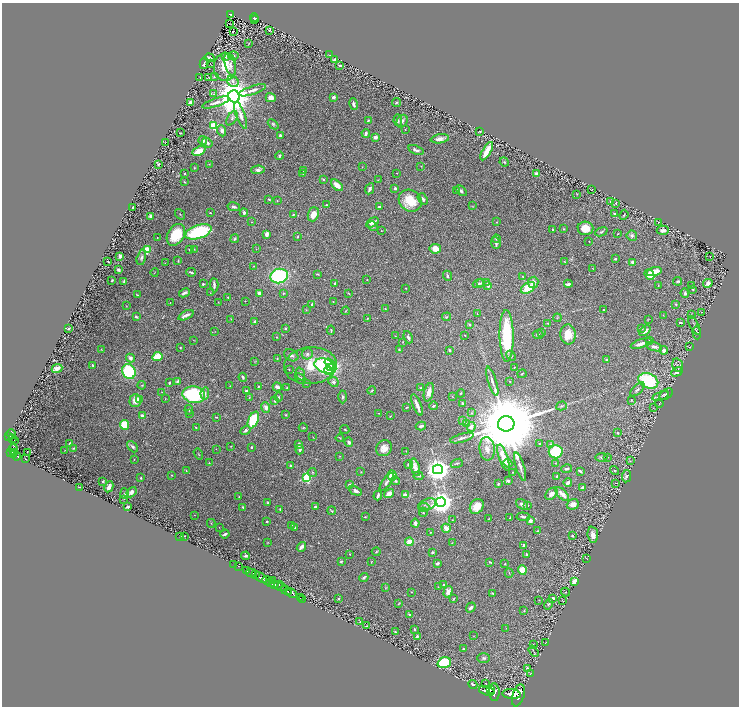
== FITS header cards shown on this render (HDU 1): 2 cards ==
NAXIS1  =                 1474
NAXIS2  =                 1408

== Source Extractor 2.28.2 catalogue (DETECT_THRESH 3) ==
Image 1474 x 1408 px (HDU 1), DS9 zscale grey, zoomed out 1/2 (1 PNG px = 2 x 2 image px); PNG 741 x 708 px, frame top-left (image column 2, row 1407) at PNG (2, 3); each listed source drawn as its Kron ellipse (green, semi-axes under 4 px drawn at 4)
Background 1.67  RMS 0.021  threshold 0.0622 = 3 sigma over >= 5 px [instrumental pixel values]
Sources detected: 530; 35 cannot appear on this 1/2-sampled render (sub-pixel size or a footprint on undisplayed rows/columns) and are neither listed nor drawn; the other 495 listed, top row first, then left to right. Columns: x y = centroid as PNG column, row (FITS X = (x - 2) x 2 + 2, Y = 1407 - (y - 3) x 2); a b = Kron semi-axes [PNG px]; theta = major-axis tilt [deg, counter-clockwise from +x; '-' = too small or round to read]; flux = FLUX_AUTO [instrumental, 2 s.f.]
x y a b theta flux
230 14 4 2 - 290
254 17 4 2 - 260
255 19 4 1 - 84
230 24 2 1 - 0.94
269 30 4 2 - 4
234 31 2 1 - 0.25
248 44 3 2 - 1.7
329 55 2 1 - 1.3
226 56 3 3 - 9.9
233 56 5 3 - 6.7
209 58 5 2 - 9.8
334 59 4 2 - 12
204 63 5 2 - 7.2
210 63 2 1 - 1.5
230 65 12 5 -73 18
340 65 3 2 - 6.2
225 67 14 11 87 69
214 76 3 3 - 4.4
208 77 3 2 - 2.1
200 78 3 1 - 2.2
233 81 6 5 - 14
252 90 14 4 18 22
214 94 3 3 - 3.5
234 96 6 5 - 14000
334 97 3 3 - 14
271 98 5 4 - 24
396 102 4 3 - 3.7
191 103 4 3 - 19
216 103 14 4 19 21
354 104 6 3 -77 9.9
241 115 14 4 -70 23
232 118 8 4 58 12
398 120 6 4 -82 7.1
368 121 3 2 - 4.1
402 121 6 5 - 10
273 124 6 4 -42 7.8
214 126 4 3 - 240
405 129 2 2 - 1.4
222 131 6 4 -69 14
479 131 2 2 - 3.2
181 133 2 1 - 2.2
366 133 4 2 - 14
280 136 3 3 - 13
375 137 3 3 - 21
440 139 9 4 9 20
203 141 4 4 - 13
165 143 2 1 - 1.6
207 143 5 4 - 7.8
416 150 8 3 -20 12
199 151 7 4 25 53
487 151 10 3 60 72
280 156 4 3 - 5.2
504 162 5 4 - 5.3
158 164 3 3 - 2.9
209 164 3 2 - 2.3
421 166 2 2 - 2.1
362 167 2 2 - 1.7
194 168 3 3 - 3.1
258 170 6 4 2 11
304 170 2 2 - 15
185 173 3 2 - 2.9
303 173 3 2 - 2.6
396 173 2 1 - 1.8
537 174 4 3 - 19
323 179 3 2 - 4.4
378 180 3 2 - 1.4
184 182 4 3 - 4.3
337 185 7 4 -43 30
395 188 3 2 - 8.9
370 189 6 3 64 12
592 189 2 1 - 1.8
456 190 2 1 - 1.4
461 191 6 3 -43 8.1
577 194 3 2 - 2
269 199 4 3 - 4.5
423 199 6 3 -52 13
277 201 3 2 - 2.6
410 201 12 10 -36 110
611 201 4 3 - 8
616 203 4 3 - 3.3
326 205 3 3 - 3.8
473 206 3 2 - 2.3
133 207 2 2 - 5.6
234 207 6 3 -12 8.4
379 207 2 2 - 17
210 213 2 2 - 3.3
244 213 4 3 - 9.1
614 213 4 3 - 4.5
180 214 6 2 -53 3.4
313 214 7 5 69 34
293 215 4 3 - 3.8
624 215 5 3 - 3.9
151 216 2 2 - 75
252 222 2 1 - 1.9
372 222 7 4 29 17
496 222 3 2 - 2.6
658 222 2 2 - 1.1
373 226 6 3 -31 4.4
585 228 8 6 -4 63
564 229 2 2 - 2.6
553 230 3 2 - 2.5
663 230 6 4 -1 17
381 231 2 2 - 2.1
198 232 13 6 19 340
601 232 6 3 23 5
267 234 4 3 - 19
618 234 3 2 - 2.2
176 235 11 8 59 140
632 236 5 5 - 9.2
297 237 2 2 - 2.8
157 238 2 1 - 1.3
235 239 4 3 - 5.9
496 239 4 3 - 4.5
589 241 2 1 - 1.7
496 243 6 4 -68 10
194 249 2 2 - 2.2
256 249 2 1 - 1.1
435 249 5 5 - 42
147 250 4 3 - 80
189 250 2 2 - 2.3
120 256 3 3 - 13
710 256 2 2 - 1
141 257 8 4 75 11
615 259 3 2 - 4.4
108 261 2 1 - 2.1
178 261 3 2 - 3
564 261 3 2 - 2.1
632 262 2 2 - 30
165 263 2 2 - 1.2
254 266 4 3 - 2.8
593 268 3 2 - 1.9
119 270 4 2 - 6.3
155 272 4 1 - 1.5
191 272 5 2 - 6.3
654 272 7 4 17 71
317 274 4 2 - 3.3
649 275 5 4 - 59
279 276 9 7 16 380
447 276 5 3 - 7.3
522 276 2 1 - 2
112 280 3 2 - 3.3
367 280 2 2 - 1.2
678 281 4 3 - 5.4
124 282 3 2 - 7.1
533 282 6 5 - 20
335 283 2 2 - 5.5
481 283 4 3 - 4.3
487 283 3 3 - 2.1
708 283 5 3 - 31
203 284 2 2 - 4.6
478 284 5 4 - 6
568 284 4 2 - 13
214 285 7 2 -86 12
658 285 3 1 - 1.4
691 285 3 2 - 1.6
488 286 2 2 - 18
406 288 2 2 - 2.8
528 288 8 5 30 83
693 289 3 2 - 4.1
184 293 5 2 - 14
210 293 3 2 - 1.6
259 293 4 3 - 10
284 293 4 3 - 4.4
348 293 4 2 - 2.4
685 293 4 4 - 9.1
137 295 3 2 - 3.4
228 297 2 2 - 5.6
245 301 2 1 - 0.93
333 301 2 1 - 2.5
170 302 2 1 - 1.2
218 302 2 2 - 1.7
312 304 4 3 - 7.6
676 304 3 3 - 4.8
126 306 2 2 - 1.6
385 308 3 2 - 2.2
306 310 3 2 - 2.1
604 310 2 2 - 3.3
346 311 4 1 - 1.7
701 312 3 2 - 2.1
477 314 3 2 - 2.8
186 315 8 2 25 18
663 315 3 2 - 1.4
691 315 2 2 - 1.5
136 317 4 3 - 6.1
447 317 4 3 - 3.7
367 318 3 2 - 2.1
557 318 4 2 - 3
231 319 3 2 - 1.4
648 319 3 2 - 1.6
255 322 4 3 - 9.9
548 323 3 2 - 3.7
680 323 3 2 - 5
469 324 3 2 - 4.6
694 325 10 2 -62 6.8
69 328 4 3 - 6.9
286 328 3 3 - 4.4
641 328 3 3 - 4.4
331 330 5 2 - 3.8
215 331 2 2 - 1.2
645 331 7 4 39 16
542 332 2 2 - 2
697 332 7 4 -87 5.8
568 334 10 7 -87 66
465 335 2 2 - 2.6
538 335 5 3 - 6.8
395 336 2 1 - 0.92
507 336 26 7 -89 250
276 337 2 2 - 2.6
408 337 6 3 -69 9.1
194 340 3 2 - 1.3
650 340 3 2 - 5.7
403 342 3 2 - 2.3
641 344 11 3 17 21
654 347 8 4 -16 12
690 347 3 2 - 1.2
180 348 2 2 - 3.5
101 349 3 2 - 2
399 350 3 3 - 3.9
450 350 3 2 - 5.1
664 350 4 4 - 14
307 354 5 5 - 11
291 355 7 5 -31 12
511 356 5 4 - 6.4
157 357 5 4 - 100
130 358 4 4 - 12
277 358 2 2 - 1.7
606 360 4 4 - 5.2
255 361 4 2 - 2
330 363 6 4 -36 110
93 365 3 2 - 4.9
677 365 6 5 - 7.6
310 366 26 18 5 150
325 366 11 7 -20 430
514 367 2 2 - 1.9
57 368 5 4 - 25
330 368 3 3 - 120
289 369 2 2 - 1.5
328 370 4 4 - 150
129 372 8 6 -62 260
677 372 6 3 30 14
300 374 7 3 -70 5.7
522 374 5 2 - 3.7
243 377 4 3 - 8
300 378 6 4 -47 8.4
177 381 4 3 - 6.7
492 381 15 3 -72 16
648 381 10 7 -23 280
333 382 5 4 - 11
510 382 2 2 - 1.8
169 383 2 2 - 6.4
306 383 3 2 - 2.8
142 385 4 2 - 3.3
230 386 2 2 - 2
258 387 3 2 - 3.7
277 387 5 3 - 21
287 387 3 3 - 3.1
421 388 3 3 - 2.8
246 390 3 2 - 6.4
372 390 4 3 - 4
637 390 9 4 45 10
162 392 2 2 - 1.5
429 392 9 4 75 27
205 393 6 4 83 11
461 393 4 3 - 3.1
666 394 7 4 34 7.9
194 395 11 8 -11 340
452 396 2 2 - 1.7
661 396 8 4 19 11
249 397 3 2 - 2.2
279 397 4 3 - 5.2
343 397 6 3 89 5.9
139 399 4 4 - 9.3
165 399 2 2 - 1.6
631 400 3 2 - 2.7
135 401 6 6 - 36
275 401 2 2 - 5.3
462 403 3 3 - 6.5
659 403 4 2 - 2.9
417 405 11 2 -68 27
433 406 4 2 - 5.7
561 406 5 3 - 6.2
266 407 5 4 - 20
407 407 4 2 - 3.9
653 408 3 1 - 1.1
189 410 4 3 - 4.6
189 413 4 3 - 2.9
379 413 2 2 - 1.7
472 413 3 3 - 2.9
285 415 4 3 - 3.8
142 416 3 3 - 21
390 416 3 2 - 1.8
216 417 3 2 - 3.1
253 420 9 5 67 200
462 420 3 3 - 7.4
466 424 3 3 - 2.8
506 424 8 8 - 74000
124 425 5 4 - 130
421 426 5 3 - 13
471 427 5 4 - 17
196 428 3 2 - 3.8
303 428 4 3 - 3.4
345 429 4 3 - 4.7
245 430 5 4 - 9.5
617 433 2 2 - 4.1
11 434 5 4 - 1300
8 437 3 2 - 750
313 437 3 2 - 1.5
12 438 3 2 - 500
340 438 4 2 - 2.7
462 438 12 3 16 13
15 440 2 2 - 320
349 442 5 3 - 11
69 443 3 2 - 3.5
539 443 2 2 - 3.8
299 444 4 3 - 9.9
551 444 3 3 - 6
231 446 3 2 - 1.5
133 447 6 4 -47 8.7
251 447 2 2 - 8.2
73 448 3 2 - 3.4
384 448 8 7 - 35
216 449 3 2 - 1.1
487 449 11 7 -85 30
13 450 6 4 -90 1700
65 450 3 2 - 1.3
300 450 4 4 - 8
406 451 2 1 - 1.3
10 452 3 2 - 1100
14 452 2 1 - 180
27 452 2 1 - 5.4
556 452 7 6 - 250
198 454 6 1 -58 2.3
14 455 2 2 - 510
17 456 4 2 - 610
339 456 2 2 - 1.6
601 457 6 4 4 6.4
608 457 3 2 - 2.4
503 458 14 4 -71 73
25 459 2 1 - 1.8
134 459 2 2 - 1.6
630 461 3 3 - 2.8
209 463 2 2 - 2.6
457 463 6 2 21 3.8
508 463 4 3 - 14
555 463 2 2 - 1.7
409 464 4 4 - 9.5
291 466 3 2 - 4.5
415 467 9 4 -74 33
520 467 14 3 -73 17
438 469 5 5 - 4500
567 469 5 3 - 8.2
614 470 5 3 - 4.7
186 471 4 2 - 2.3
580 471 4 2 - 7.6
312 472 4 4 - 4.7
361 472 3 2 - 2.4
513 472 3 2 - 2.1
172 475 2 2 - 1.8
392 475 5 4 - 96
418 476 5 3 - 4.4
557 476 3 3 - 5.6
627 476 6 4 81 9.2
141 478 3 2 - 3.6
306 478 3 3 - 370
103 481 2 2 - 4.5
395 481 4 3 - 7.1
508 481 3 3 - 7.3
387 482 10 3 55 12
568 483 4 2 - 23
615 483 2 2 - 2.8
498 484 4 2 - 4.2
350 485 4 3 - 6.9
79 487 2 2 - 3.8
109 487 6 3 62 13
583 488 4 3 - 17
355 491 7 4 -26 17
131 492 6 4 50 13
125 493 5 2 - 3.2
389 493 5 3 - 37
551 494 7 5 46 21
562 494 8 4 -44 34
378 495 5 2 - 11
405 495 4 3 - 23
239 496 3 2 - 1.9
124 499 3 2 - 1.4
441 502 5 5 - 3800
268 503 3 3 - 4.3
522 504 6 4 -35 11
573 504 6 5 - 35
427 505 9 5 22 17
477 506 8 6 52 48
528 506 3 2 - 2.2
127 507 4 2 - 6
243 507 2 2 - 4.4
315 507 3 2 - 8.3
424 507 5 4 - 8
280 510 4 2 - 3.3
332 511 4 2 - 4.3
423 512 4 3 - 4.2
194 515 2 1 - 0.98
365 517 2 2 - 3.6
523 517 6 3 -4 8
510 518 3 2 - 3.3
489 519 2 2 - 1.6
453 520 3 2 - 1.9
267 521 2 2 - 4.1
530 521 4 4 - 14
211 523 4 3 - 2.8
415 523 4 3 - 11
291 525 3 2 - 2.1
219 527 2 1 - 0.97
295 527 3 2 - 2.3
446 528 5 4 - 36
538 531 4 2 - 2.7
430 532 3 2 - 2
225 534 4 2 - 8.4
593 535 8 5 -83 33
185 536 2 1 - 12
572 536 3 3 - 4.8
180 537 2 1 - 0.78
409 542 4 4 - 46
268 543 3 2 - 1.8
452 543 2 2 - 1.4
524 545 4 3 - 13
301 547 5 3 - 17
376 552 4 2 - 3.2
432 552 3 3 - 4.2
350 554 2 2 - 1.9
527 554 2 2 - 7.2
245 556 4 3 - 7.7
586 558 3 1 - 1.4
341 562 3 3 - 5
371 562 3 2 - 1.8
490 562 4 2 - 4.5
437 563 4 3 - 8.9
234 564 2 1 - 44
505 564 2 2 - 2.4
238 567 2 1 - 110
246 570 2 2 - 720
522 570 4 4 - 78
252 573 5 2 - 2500
509 573 4 2 - 3.6
255 575 3 2 - 1200
261 577 7 3 -37 5400
364 577 4 3 - 6.6
267 580 5 3 - 2400
273 581 3 2 - 380
575 582 4 3 - 64
270 583 3 2 - 1000
275 585 4 2 - 1500
278 585 4 2 - 1000
443 585 3 2 - 3.2
281 587 5 2 - 920
438 587 3 2 - 2
385 588 3 3 - 2.6
286 590 6 2 -24 3100
411 592 2 1 - 1.6
448 592 6 4 74 29
566 592 4 2 - 2.1
291 593 6 2 -27 3600
493 593 4 2 - 3.4
300 598 2 1 - 58
339 598 3 3 - 3.9
553 598 3 3 - 11
302 599 2 1 - 48
453 599 3 2 - 2.9
539 600 3 2 - 1.9
562 600 2 2 - 1.4
399 603 3 2 - 2.1
548 604 5 3 - 4.7
471 607 5 3 - 13
524 611 3 2 - 2.3
410 615 3 2 - 9.2
360 621 3 2 - 2.1
367 626 3 2 - 3
506 628 2 2 - 1.7
414 629 3 2 - 8.1
395 632 3 3 - 4
417 636 4 3 - 6.8
474 636 3 2 - 1.7
545 643 2 1 - 1.2
533 644 3 2 - 1.9
463 649 2 2 - 2.1
534 651 6 2 -56 2.6
483 658 6 4 2 8
444 663 7 5 19 210
528 668 4 3 - 5.9
530 674 3 2 - 2.5
485 683 2 1 - 1.5
473 684 5 3 - 7.7
490 690 2 1 - 1600
487 691 8 4 -18 10000
494 692 9 5 -86 9800
511 694 9 5 -5 10000
518 695 11 6 72 10000
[35 sub-pixel or undisplayed-footprint detections neither listed nor drawn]